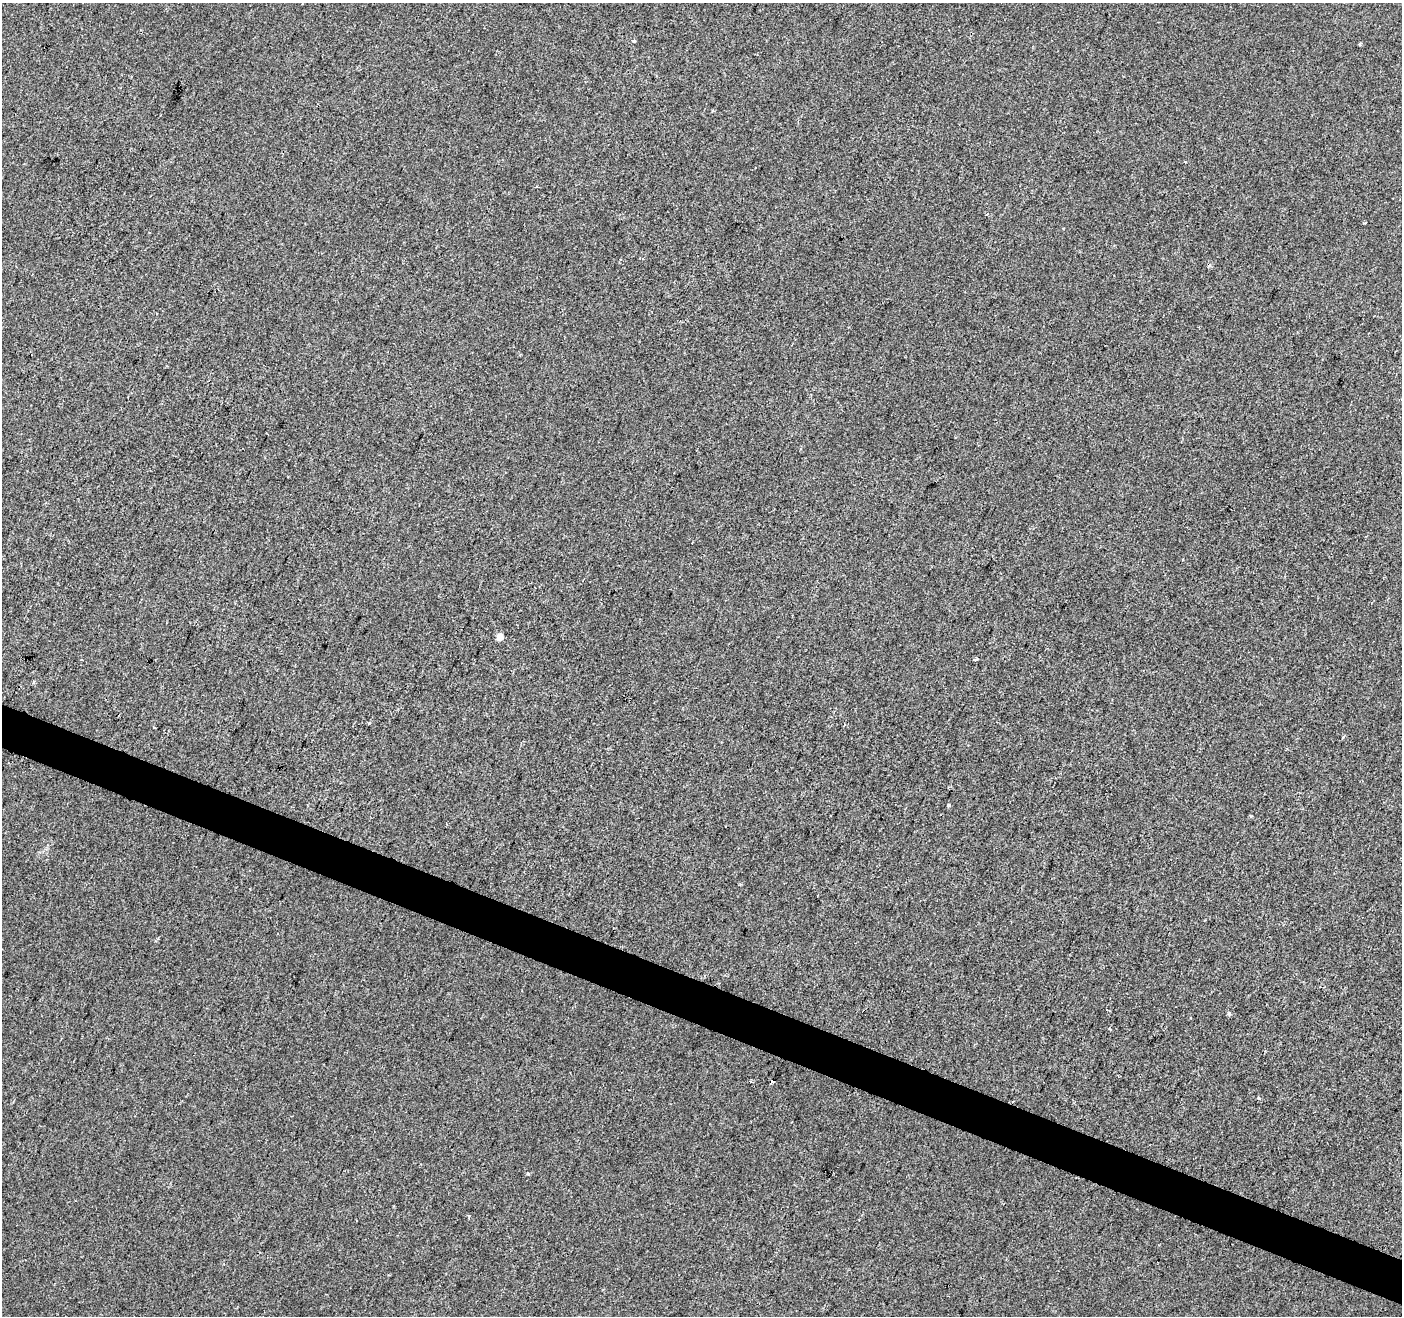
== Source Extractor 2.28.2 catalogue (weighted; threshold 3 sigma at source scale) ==
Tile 6 of 4 x 4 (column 2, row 2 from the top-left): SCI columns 1401-2800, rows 2834-4147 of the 5607 x 5732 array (HDU 1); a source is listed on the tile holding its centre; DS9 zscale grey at full resolution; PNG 1404 x 1318 px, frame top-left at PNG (2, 3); no overlay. Shown black and unused: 3% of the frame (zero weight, under 2 of 3 exposures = <1% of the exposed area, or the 3 px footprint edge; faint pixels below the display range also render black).
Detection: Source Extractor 2.28.2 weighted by HDU 2 'WHT'; one run over the whole footprint, this tile lists its part. Background 1.08e-04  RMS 0.0042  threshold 0.0188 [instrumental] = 3 sigma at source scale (4.5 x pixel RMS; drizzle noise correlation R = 1.50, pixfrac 1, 0.0396/0.0396 arcsec/px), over >= 5 px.
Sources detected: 20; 3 cosmic-ray / hot-pixel residue — not listed; the other 17 listed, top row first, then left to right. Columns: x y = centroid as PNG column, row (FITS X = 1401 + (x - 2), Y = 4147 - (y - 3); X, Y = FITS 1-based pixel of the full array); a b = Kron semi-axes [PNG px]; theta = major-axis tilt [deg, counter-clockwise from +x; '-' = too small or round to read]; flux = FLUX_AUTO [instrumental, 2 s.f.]
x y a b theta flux
634 41 4 3 - 2.1
1360 44 4 3 - 0.63
1185 162 3 2 - 0.47
1365 223 3 2 - 0.51
1182 560 3 2 - 0.32
500 637 5 4 - 5.1
975 659 5 3 - 0.89
81 660 3 2 - 0.56
369 723 4 3 - 0.43
949 805 5 3 - 0.42
1251 816 4 3 - 0.49
818 896 3 2 - 0.36
1229 1014 5 5 - 0.53
750 1081 5 3 - 0.4
1258 1098 4 3 - 0.43
527 1174 3 3 - 1.3
469 1216 4 4 - 0.5